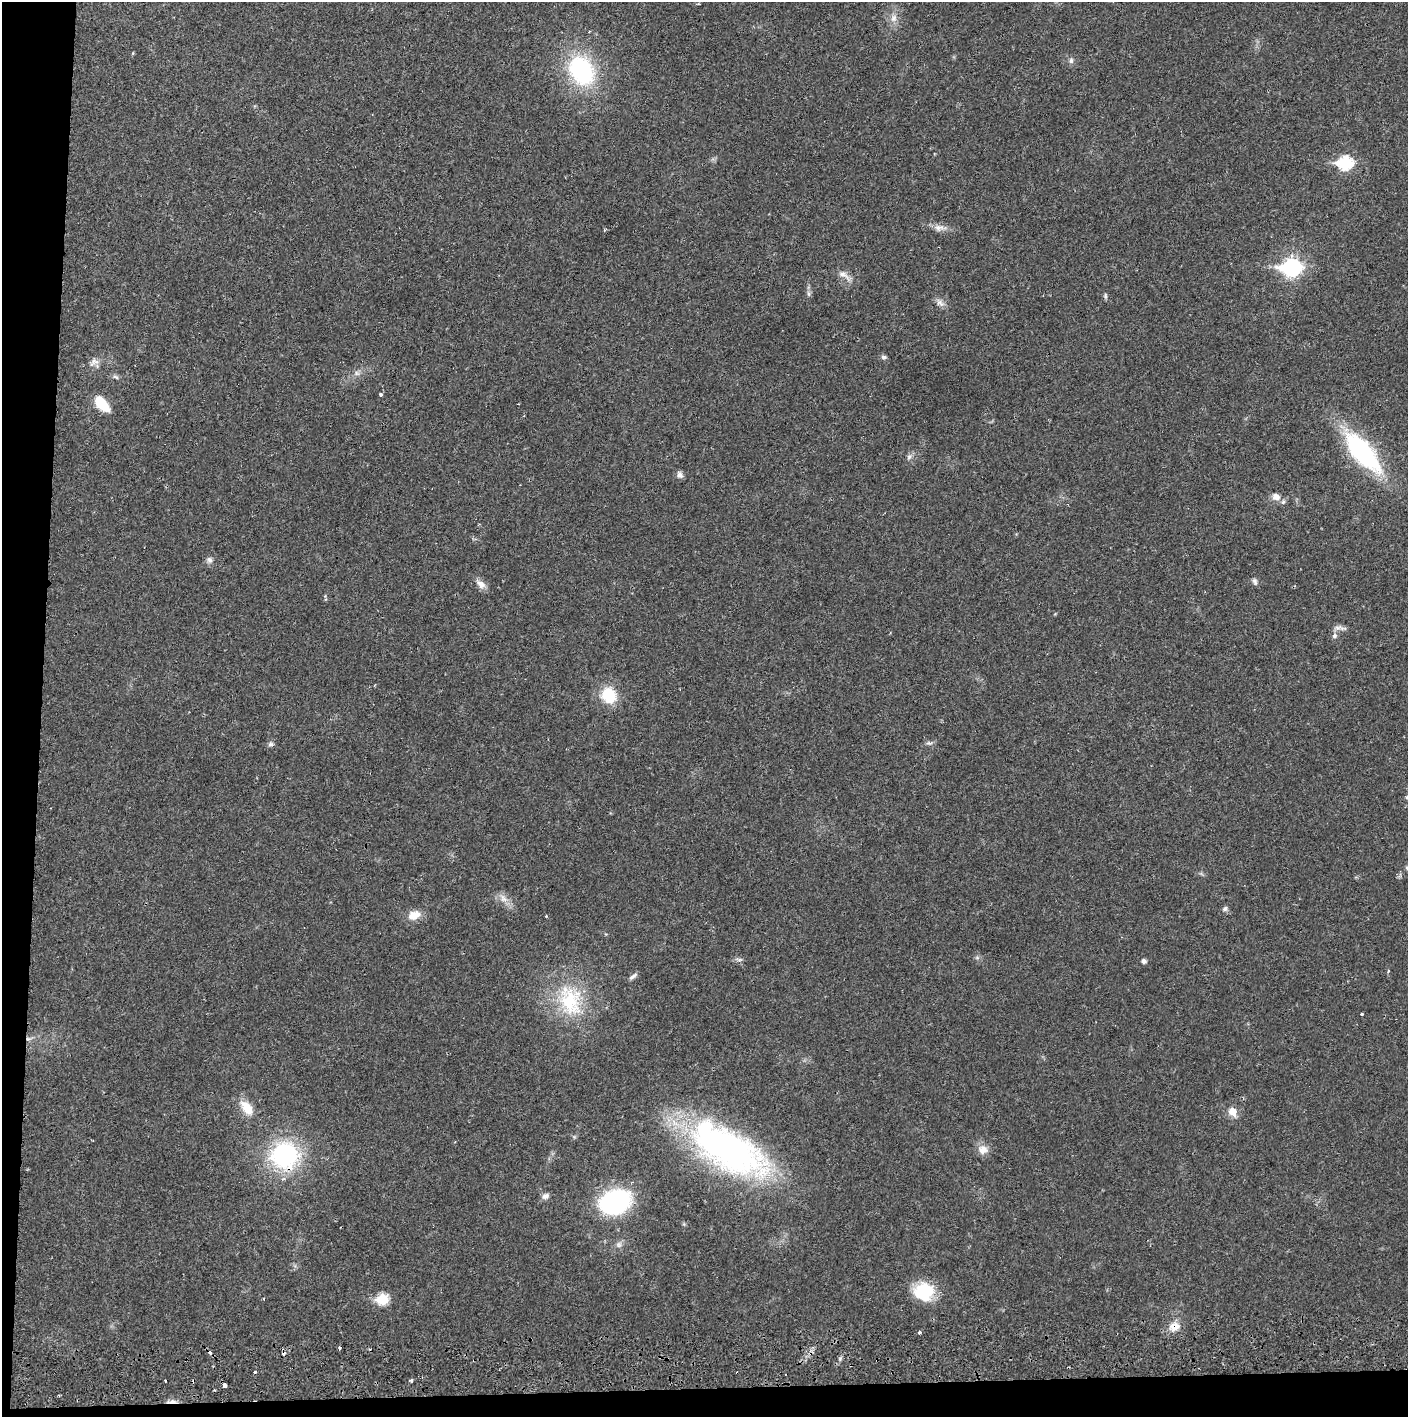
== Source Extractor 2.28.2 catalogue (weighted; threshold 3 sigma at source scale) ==
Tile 7 of 3 x 3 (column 1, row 3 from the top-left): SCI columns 4-1409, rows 56-1470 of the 4227 x 4359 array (HDU 1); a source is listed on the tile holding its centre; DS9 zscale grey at full resolution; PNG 1410 x 1419 px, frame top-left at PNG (2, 2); no overlay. Shown black and unused: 5% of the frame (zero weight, under 2 of 3 exposures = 3% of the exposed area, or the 3 px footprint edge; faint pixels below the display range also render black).
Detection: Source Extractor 2.28.2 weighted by HDU 2 'WHT'; one run over the whole footprint, this tile lists its part. Background 0.0223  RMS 0.0035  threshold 0.0157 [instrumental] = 3 sigma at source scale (4.5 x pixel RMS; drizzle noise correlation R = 1.50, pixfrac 1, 0.05/0.05 arcsec/px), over >= 5 px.
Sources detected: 68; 1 inside a brighter object's white glare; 6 cosmic-ray / hot-pixel residue — not listed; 1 inside a brighter listed object's ellipse — not listed separately; the other 60 listed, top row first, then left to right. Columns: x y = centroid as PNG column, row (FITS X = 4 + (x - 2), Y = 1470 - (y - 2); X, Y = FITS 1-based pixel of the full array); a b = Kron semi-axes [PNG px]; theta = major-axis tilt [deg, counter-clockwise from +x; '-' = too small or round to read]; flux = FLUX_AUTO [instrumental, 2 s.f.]
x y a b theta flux
894 18 12 9 76 2.5
133 53 5 3 - 0.32
1071 61 7 6 - 1.1
581 70 36 27 -63 39
1345 163 8 7 - 40
940 228 21 9 -4 2.9
1292 268 9 8 - 110
844 275 25 8 -35 2.8
809 294 9 4 -89 0.92
1105 296 9 4 -90 0.64
940 303 14 8 -43 1.9
884 357 7 6 - 0.86
95 361 13 8 -4 2.2
357 373 7 6 - 1.1
116 377 9 5 -20 0.93
381 394 4 3 - 0.98
102 404 15 8 -48 12
1363 452 39 16 -48 64
909 457 10 6 60 1.2
680 475 8 7 - 1.5
1276 497 9 8 - 2.5
209 560 9 8 - 1.4
1255 581 10 6 -68 0.98
481 584 16 9 -41 2.5
325 596 4 4 - 0.38
1340 628 19 6 -7 1.7
1334 636 7 7 - 1.1
609 695 13 12 - 16
929 743 9 5 -1 0.93
271 744 8 5 -6 0.91
1407 867 7 6 - 0.8
503 898 16 9 -47 3.1
1225 909 7 6 - 0.94
414 915 17 11 18 4.8
546 916 3 3 - 0.34
977 958 7 4 0 0.67
739 960 11 5 -5 1
1144 961 5 5 - 1.3
1388 971 5 3 - 0.4
633 976 12 5 37 1.2
570 1000 48 33 -77 28
1362 1014 3 3 - 1.6
29 1039 10 4 11 1
247 1108 23 12 -53 6.2
1233 1111 9 7 -59 4.6
725 1147 94 40 -28 130
983 1149 14 12 -6 3.3
285 1155 27 26 - 47
545 1196 9 7 20 1.6
615 1202 22 16 19 82
619 1245 9 8 - 1.5
924 1291 19 17 0 19
383 1299 7 6 - 21
1174 1326 14 11 23 4.4
919 1332 3 3 - 2.6
339 1348 4 3 - 0.59
255 1372 3 3 - 0.93
411 1380 3 3 - 1.8
224 1386 4 4 - 2.2
171 1402 16 4 2 1.8
Overlapping masked pixels (flux is a lower limit): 4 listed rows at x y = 29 1039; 285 1155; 1174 1326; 171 1402
Isophote crosses this tile's border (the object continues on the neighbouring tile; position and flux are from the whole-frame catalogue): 1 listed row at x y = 1407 867
Unlisted compact peaks at least as high as the median listed source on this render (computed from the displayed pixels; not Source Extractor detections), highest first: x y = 840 1358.